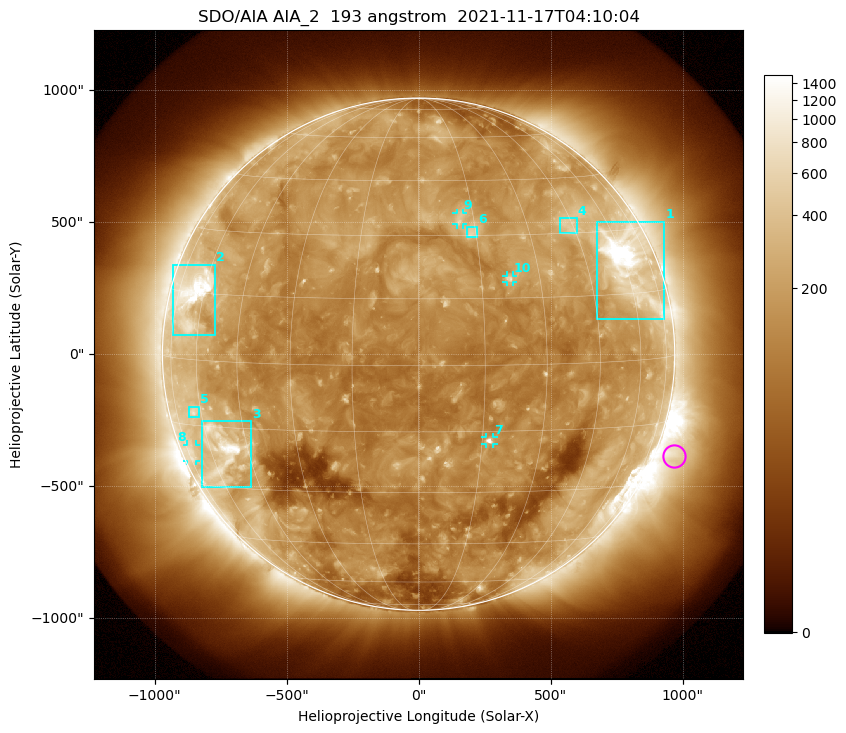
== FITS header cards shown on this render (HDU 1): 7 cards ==
TELESCOP= 'SDO/AIA '           / For AIA: SDO/AIA
INSTRUME= 'AIA_2   '           / For AIA: AIA_ATA1, AIA_ATA2, AIA_ATA3 or AIA_AT
WAVELNTH=                  193 / [angstrom] Wavelength
WAVEUNIT= 'angstrom'           / Wavelength unit: angstrom
DATE-OBS= '2021-11-17T04:10:04.844' / [ISO] Date when observation started; ISO 8
CTYPE1  = 'HPLN-TAN'           / CTYPE1: HPLN
CTYPE2  = 'HPLT-TAN'           / CTYPE2: HPLT

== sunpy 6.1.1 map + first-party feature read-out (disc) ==
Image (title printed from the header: SDO/AIA AIA_2  193 angstrom  2021-11-17T04:10:04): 1024 x 1024 px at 2.4 arcsec/px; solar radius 970 arcsec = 404 px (full disc in frame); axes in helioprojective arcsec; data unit not stated in the header (colour bar unlabelled)
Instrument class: DISC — disc imager (sunpy class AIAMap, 193 A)
Bright regions (active regions / flare kernels): reference = the median radial profile (limb darkening/brightening removed); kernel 9 px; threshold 5 sigma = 279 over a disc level ~138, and >= 1.15x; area >= 12 px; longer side >= 10 px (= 24 arcsec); searched inside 0.97 R_sun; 10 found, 10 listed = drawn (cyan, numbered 1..; 4 of them under ~33 arcsec drawn as corner ticks so the feature stays visible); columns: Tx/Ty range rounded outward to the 5 arcsec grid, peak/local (2 s.f.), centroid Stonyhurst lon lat
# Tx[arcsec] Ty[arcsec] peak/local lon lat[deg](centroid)
1 675..930 130..505 13 +61 +22
2 -930..-770 75..340 11 -65 +15
3 -820..-630 -505..-255 9.3 -55 -20
4 535..600 455..515 3.5 +44 +32
5 -870..-830 -240..-200 3.3 -63 -12
6 180..220 445..485 3.8 +14 +31
7 255..285 -340..-315 8.2 +17 -17
8 -875..-845 -405..-340 2.4 -72 -22
9 145..170 490..535 3.5 +11 +34
10 330..360 270..300 4.6 +22 +19
Off-limb structures (1.02-1.3 R_sun): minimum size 162 px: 6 found; the strongest spans PA ~225..270 deg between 1.02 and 1.3 R_sun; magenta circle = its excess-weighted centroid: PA ~250 deg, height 1.07 R_sun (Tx ~970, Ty ~-390 arcsec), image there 2.6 x the reference